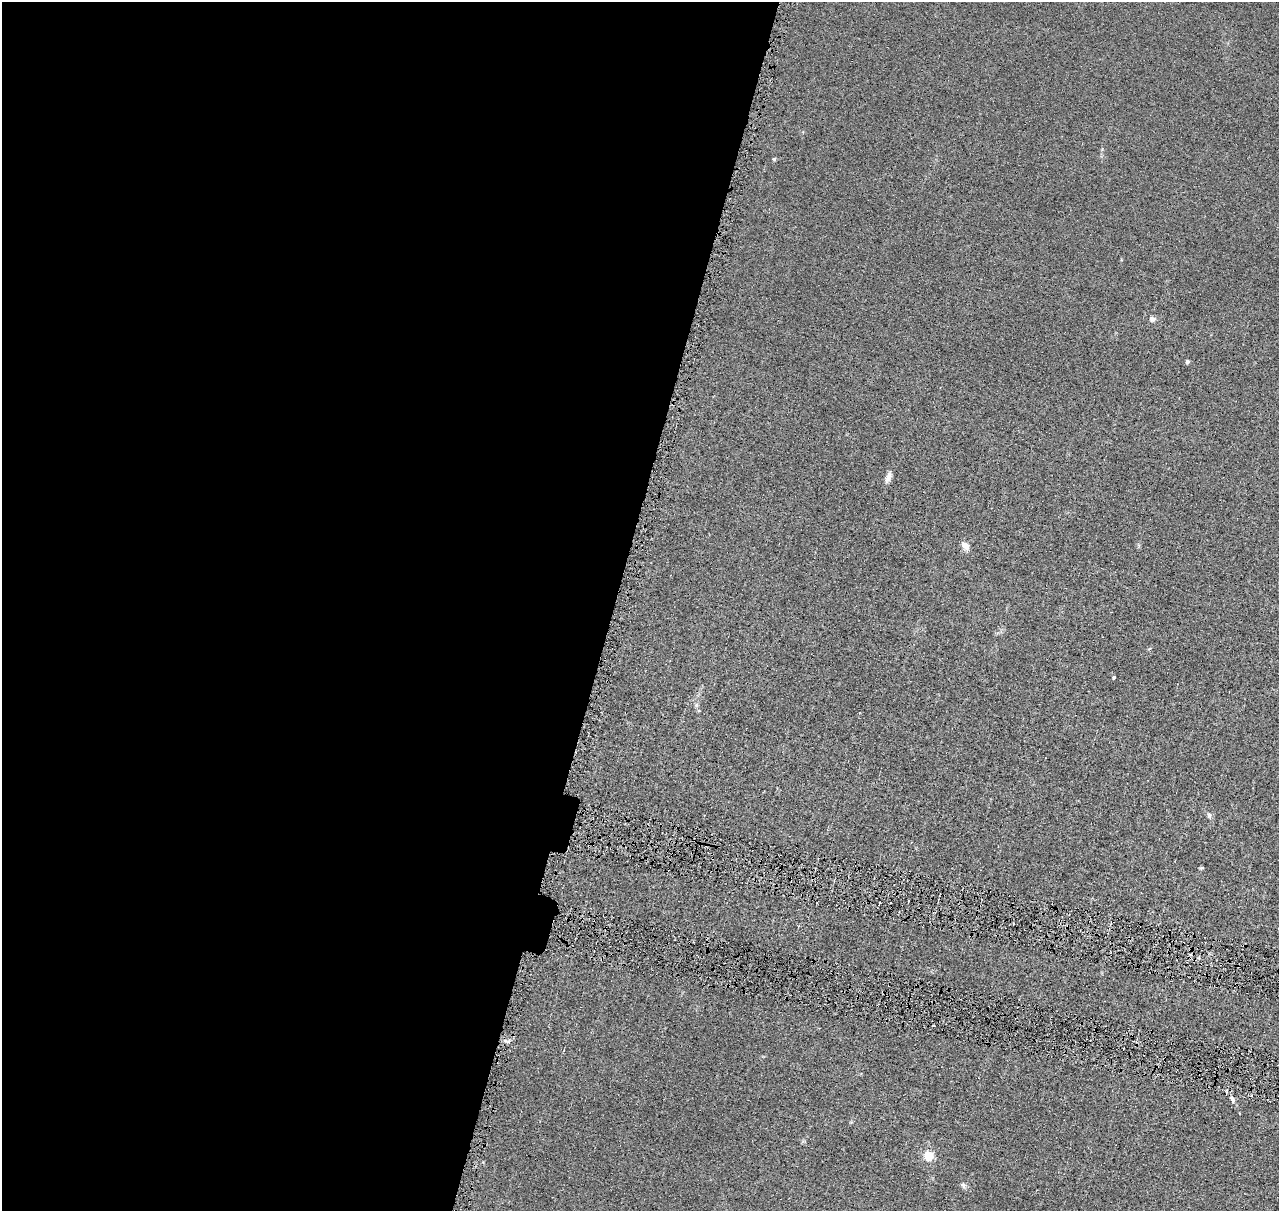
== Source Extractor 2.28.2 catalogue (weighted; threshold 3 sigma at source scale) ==
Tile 5 of 4 x 4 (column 1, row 2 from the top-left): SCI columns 17-1293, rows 2671-3879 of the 5140 x 5218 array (HDU 1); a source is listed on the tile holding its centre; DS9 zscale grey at full resolution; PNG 1281 x 1213 px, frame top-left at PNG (2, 2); no overlay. Shown black and unused: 48% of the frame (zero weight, under 4 of 8 exposures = <1% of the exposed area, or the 3 px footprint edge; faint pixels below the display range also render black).
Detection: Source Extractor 2.28.2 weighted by HDU 2 'WHT'; one run over the whole footprint, this tile lists its part. Background 0.0119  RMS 0.0042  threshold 0.0172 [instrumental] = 3 sigma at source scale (4.09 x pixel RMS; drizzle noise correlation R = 1.36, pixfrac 0.8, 0.05/0.05 arcsec/px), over >= 5 px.
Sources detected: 14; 1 cosmic-ray / hot-pixel residue — not listed; the other 13 listed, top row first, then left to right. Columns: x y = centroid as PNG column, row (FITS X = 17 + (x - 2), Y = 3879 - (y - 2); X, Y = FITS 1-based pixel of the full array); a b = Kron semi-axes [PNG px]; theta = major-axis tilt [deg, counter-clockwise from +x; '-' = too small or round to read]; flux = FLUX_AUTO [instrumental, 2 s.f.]
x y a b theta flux
774 159 5 4 - 0.68
1152 319 8 6 -10 1.4
1187 361 4 4 - 1.1
888 477 16 6 69 2.2
965 546 9 6 -54 3.1
1114 677 4 3 - 0.46
696 705 6 5 - 0.83
1209 815 9 7 -81 1.1
1202 868 6 3 18 0.49
934 1025 3 2 - 0.61
1232 1100 10 6 -72 1.3
929 1156 5 5 - 24
963 1185 9 6 -31 1.1